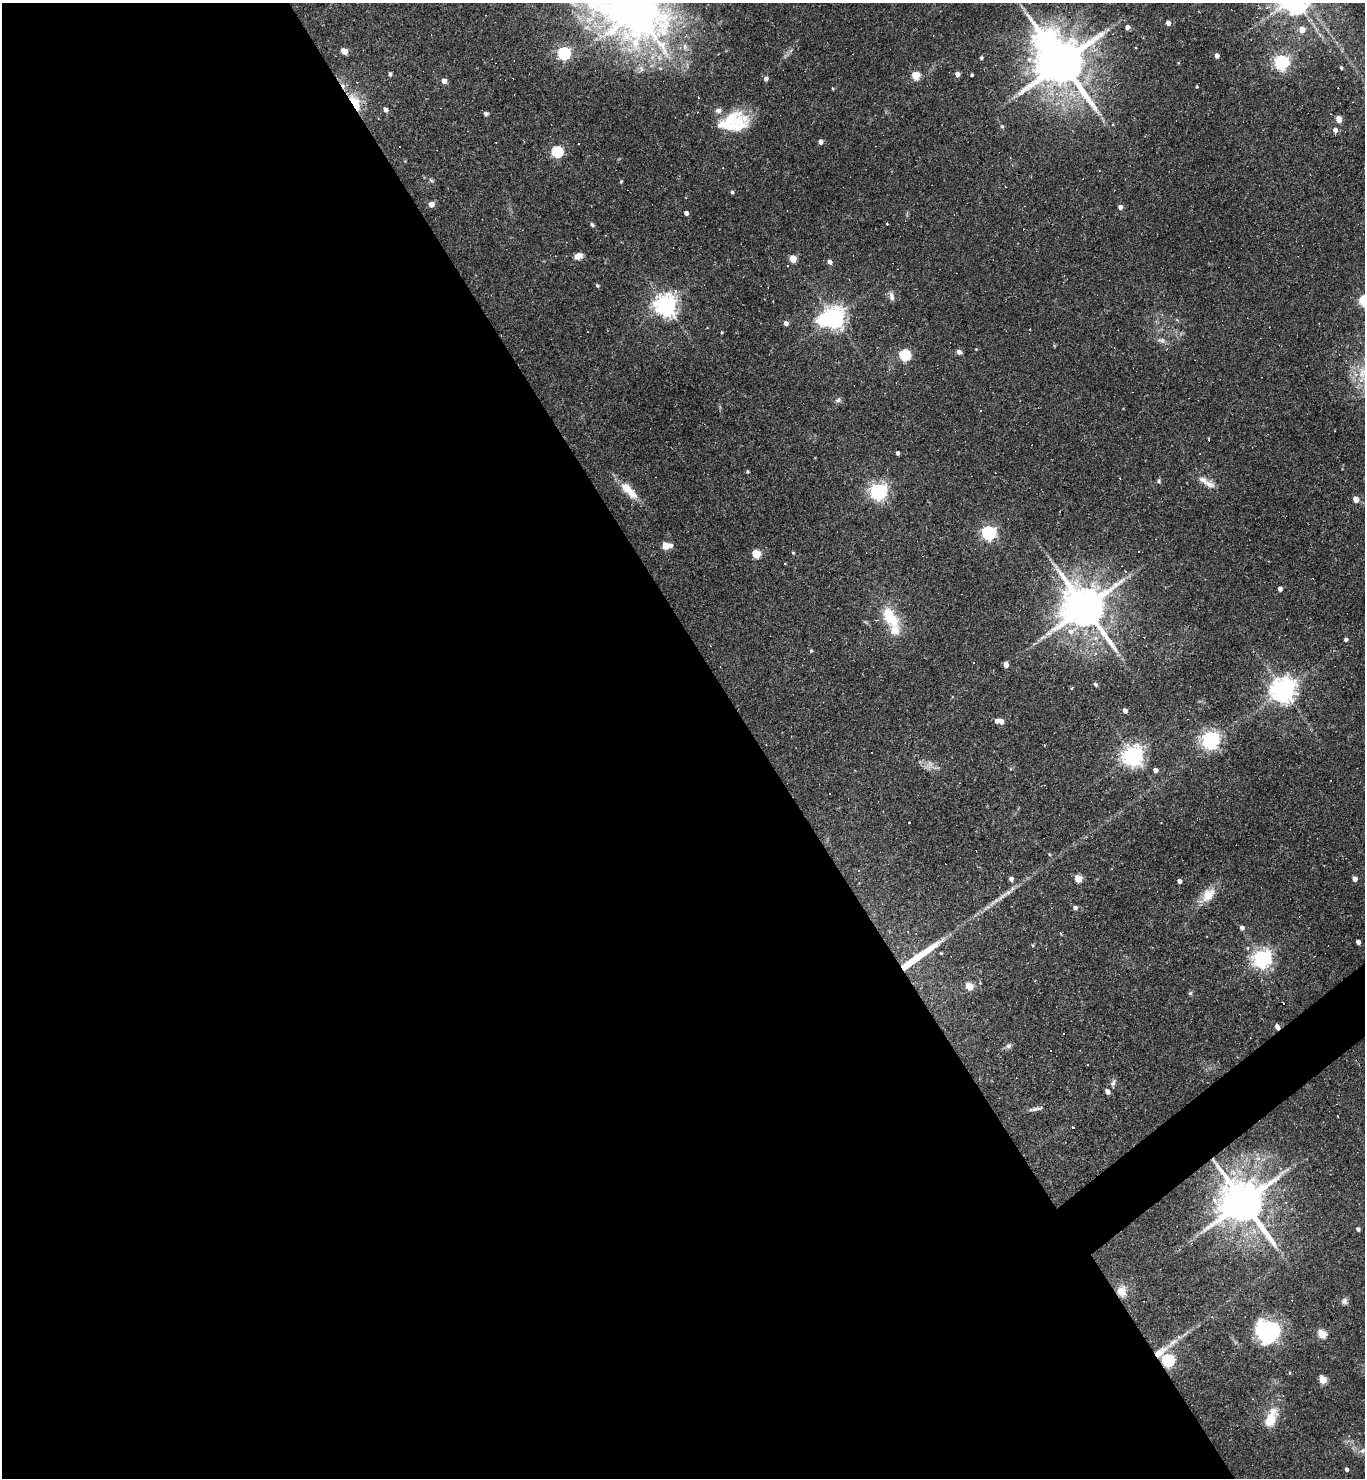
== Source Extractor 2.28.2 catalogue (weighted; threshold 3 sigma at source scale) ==
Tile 9 of 4 x 4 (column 1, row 3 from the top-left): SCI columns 294-1656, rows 1477-2952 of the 5899 x 5904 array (HDU 1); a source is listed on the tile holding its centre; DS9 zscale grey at full resolution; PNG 1367 x 1480 px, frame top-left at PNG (2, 3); no overlay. Shown black and unused: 57% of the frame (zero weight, under 2 of 3 exposures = <1% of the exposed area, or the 3 px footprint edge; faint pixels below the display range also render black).
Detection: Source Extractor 2.28.2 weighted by HDU 2 'WHT'; one run over the whole footprint, this tile lists its part. Background 0.069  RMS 0.0057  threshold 0.0258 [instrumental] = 3 sigma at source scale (4.5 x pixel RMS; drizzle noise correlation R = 1.50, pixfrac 1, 0.05/0.05 arcsec/px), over >= 5 px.
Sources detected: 156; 1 too faint to see at this stretch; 1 inside a brighter object's white glare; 27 cosmic-ray / hot-pixel residue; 1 long thin detection or spike segment (spike, bleed or trail) — not listed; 8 inside a brighter listed object's ellipse — not listed separately; the other 118 listed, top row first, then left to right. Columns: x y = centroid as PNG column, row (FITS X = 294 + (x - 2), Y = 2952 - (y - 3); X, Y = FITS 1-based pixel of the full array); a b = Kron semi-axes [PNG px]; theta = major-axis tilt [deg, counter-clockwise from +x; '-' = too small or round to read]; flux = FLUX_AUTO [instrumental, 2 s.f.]
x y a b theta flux
635 12 27 18 -27 1300
1168 23 4 4 - 3.4
1127 27 5 4 - 2.5
1302 29 5 5 - 6.6
344 51 5 4 - 7
563 53 6 6 - 95
1217 56 4 4 - 2.5
981 58 4 4 - 1.1
1062 62 14 13 - 3500
1281 62 6 6 - 150
1341 68 4 3 - 0.95
390 74 5 4 - 1.2
957 74 4 4 - 3.2
915 75 5 5 - 22
972 75 3 3 - 0.83
766 79 5 4 - 2.3
444 81 5 4 - 3.9
1197 86 3 3 - 0.55
833 88 4 3 - 0.54
355 103 17 8 -62 20
385 110 5 5 - 2
486 113 6 5 - 1.3
1339 119 5 4 - 8.8
729 120 41 14 32 20
1002 126 6 4 -62 0.91
1335 130 5 5 - 2.5
820 142 4 4 - 2.9
579 143 3 3 - 4.6
557 151 6 5 - 59
431 180 8 4 -36 1
621 181 6 4 77 0.59
732 192 4 4 - 1.1
431 204 5 5 - 4.1
1120 207 5 4 - 2.4
686 213 4 4 - 2.2
592 225 6 4 -70 0.96
578 256 10 7 21 4.3
793 259 5 4 - 13
829 262 6 6 - 1.8
787 266 3 2 - 0.73
597 285 4 4 - 1
675 291 7 5 70 1.5
891 296 12 6 -78 2.4
1364 301 5 5 - 45
665 305 8 7 - 430
833 317 9 8 - 400
1177 320 5 4 - 0.79
786 323 5 5 - 2.5
722 332 4 3 - 0.56
1161 340 12 7 -16 2.6
976 349 3 3 - 0.39
959 352 6 5 - 2.4
905 355 6 5 - 50
838 400 9 6 24 1.5
1209 440 3 3 - 12
898 453 4 3 - 1.4
747 472 4 4 - 0.72
1159 481 6 5 - 1.1
1209 484 17 9 -20 4.6
628 490 25 9 -44 12
878 491 6 6 - 230
1356 499 5 4 - 6.8
989 533 6 6 - 120
671 545 5 4 - 1.7
665 546 5 5 - 12
793 553 4 4 - 0.63
756 554 5 5 - 21
1280 589 4 4 - 2.5
1084 607 14 11 -54 2700
890 617 27 14 -56 20
1071 631 16 9 30 6.3
1346 639 4 4 - 1.5
811 651 5 4 - 0.74
1096 654 6 5 - 1.5
1006 665 4 4 - 4.4
1095 684 5 4 - 1.2
1283 690 8 8 - 590
1125 711 4 4 - 2.7
1001 721 5 4 - 3.7
1210 739 6 6 - 260
1133 755 7 7 - 320
1155 770 5 4 - 1.9
909 822 2 2 - 0.44
1049 854 4 3 - 0.58
1078 878 5 5 - 16
1011 879 4 4 - 2.1
1355 879 4 4 - 3.3
1179 881 4 4 - 2.3
1208 895 20 12 52 9.7
994 902 24 4 37 4.8
1075 908 5 5 - 1.9
1242 928 5 5 - 1.8
1358 942 4 4 - 2.4
1032 945 4 3 - 0.54
941 953 4 3 - 0.57
1262 959 7 6 - 290
969 986 5 4 - 15
1190 993 6 5 - 0.86
1277 1027 4 4 - 4.2
1063 1034 2 2 - 0.44
1008 1046 8 7 - 1.8
1113 1083 10 6 52 1.7
1107 1091 5 4 - 3.4
1035 1109 14 5 10 2
1073 1128 3 3 - 6.1
1243 1202 14 12 -51 2800
1358 1229 4 4 - 1.7
1121 1291 12 11 - 6.6
1344 1301 9 8 - 2
1212 1317 4 3 - 0.49
1268 1331 21 20 - 53
1322 1334 5 5 - 22
1160 1352 20 9 39 7.3
1168 1360 6 5 - 85
1323 1380 5 4 - 16
1270 1419 17 11 63 13
1363 1451 8 7 - 1.9
1347 1469 4 3 - 1.4
Overlapping masked pixels (flux is a lower limit): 6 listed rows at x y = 355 103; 1277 1027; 1243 1202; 1121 1291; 1160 1352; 1168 1360
Isophote crosses this tile's border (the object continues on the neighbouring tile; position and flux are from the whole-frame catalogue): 2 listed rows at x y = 635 12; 1364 301